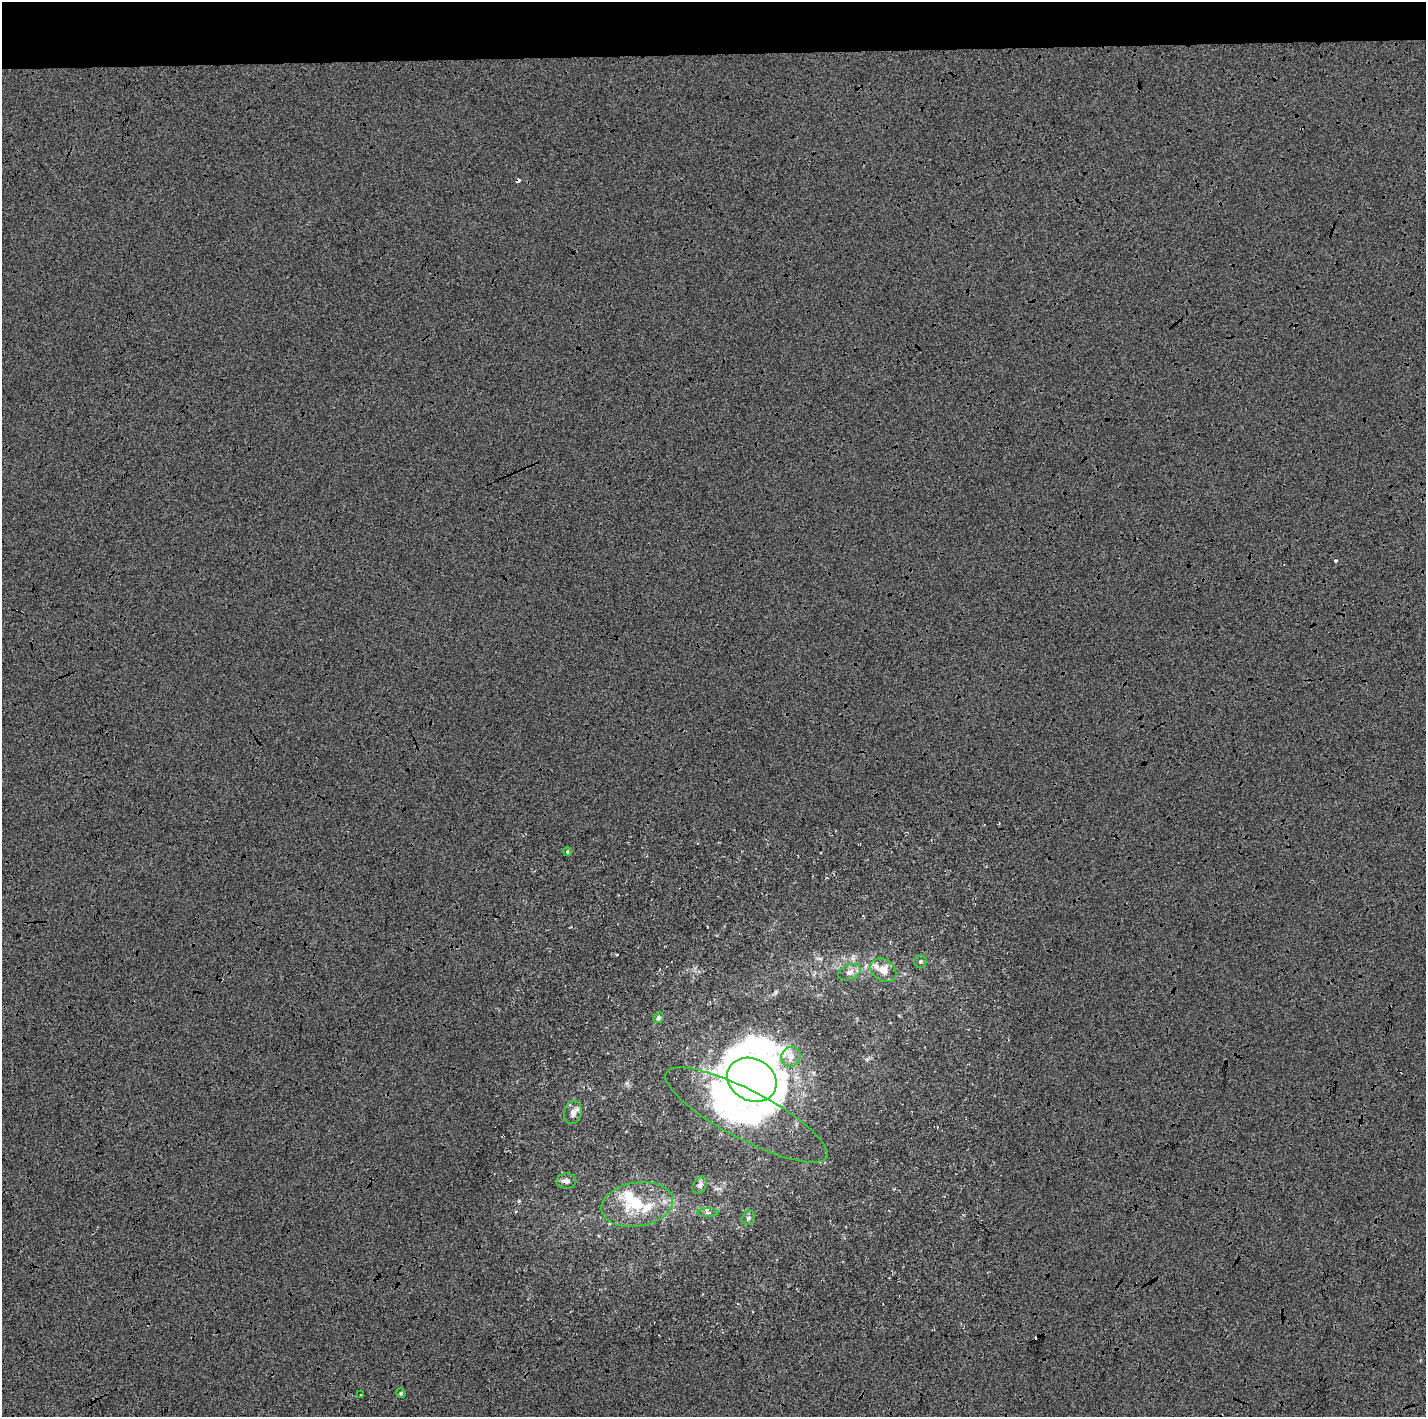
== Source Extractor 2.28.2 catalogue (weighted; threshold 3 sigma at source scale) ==
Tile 2 of 3 x 3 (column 2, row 1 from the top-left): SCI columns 1437-2860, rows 2977-4391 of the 4284 x 4538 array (HDU 1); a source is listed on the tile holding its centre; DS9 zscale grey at full resolution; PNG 1428 x 1419 px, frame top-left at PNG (2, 2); each listed source drawn as its Kron ellipse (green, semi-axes under 4 px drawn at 4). Shown black and unused: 5% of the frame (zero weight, under 3 of 4 exposures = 2% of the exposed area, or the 3 px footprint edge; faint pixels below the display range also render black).
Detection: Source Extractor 2.28.2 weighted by HDU 2 'WHT'; one run over the whole footprint, this tile lists its part. Background -0.00124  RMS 0.0065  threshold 0.0293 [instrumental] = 3 sigma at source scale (4.5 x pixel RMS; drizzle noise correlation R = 1.50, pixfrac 1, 0.0396/0.0396 arcsec/px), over >= 5 px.
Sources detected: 24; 1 inside a brighter object's white glare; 4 cosmic-ray / hot-pixel residue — neither listed nor drawn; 3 inside a brighter listed object's ellipse — not listed separately; the other 16 listed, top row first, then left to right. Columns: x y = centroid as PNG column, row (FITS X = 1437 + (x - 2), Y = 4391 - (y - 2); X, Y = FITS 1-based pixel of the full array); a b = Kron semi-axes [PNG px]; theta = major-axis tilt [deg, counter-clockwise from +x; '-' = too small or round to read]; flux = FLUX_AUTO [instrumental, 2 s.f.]
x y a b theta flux
567 852 4 3 - 0.86
920 962 6 6 - 1.3
883 970 14 10 -35 7.5
849 972 11 7 23 3.3
658 1018 5 5 - 1.3
791 1057 10 9 - 4.6
752 1080 26 21 -28 1400
573 1113 11 9 76 3.4
746 1115 91 24 -28 100
566 1181 10 7 0 2.2
700 1185 9 6 60 2.1
637 1204 36 22 9 28
708 1212 11 4 0 1.6
748 1218 7 6 - 1.7
401 1393 5 4 - 0.9
361 1395 2 2 - 0.41